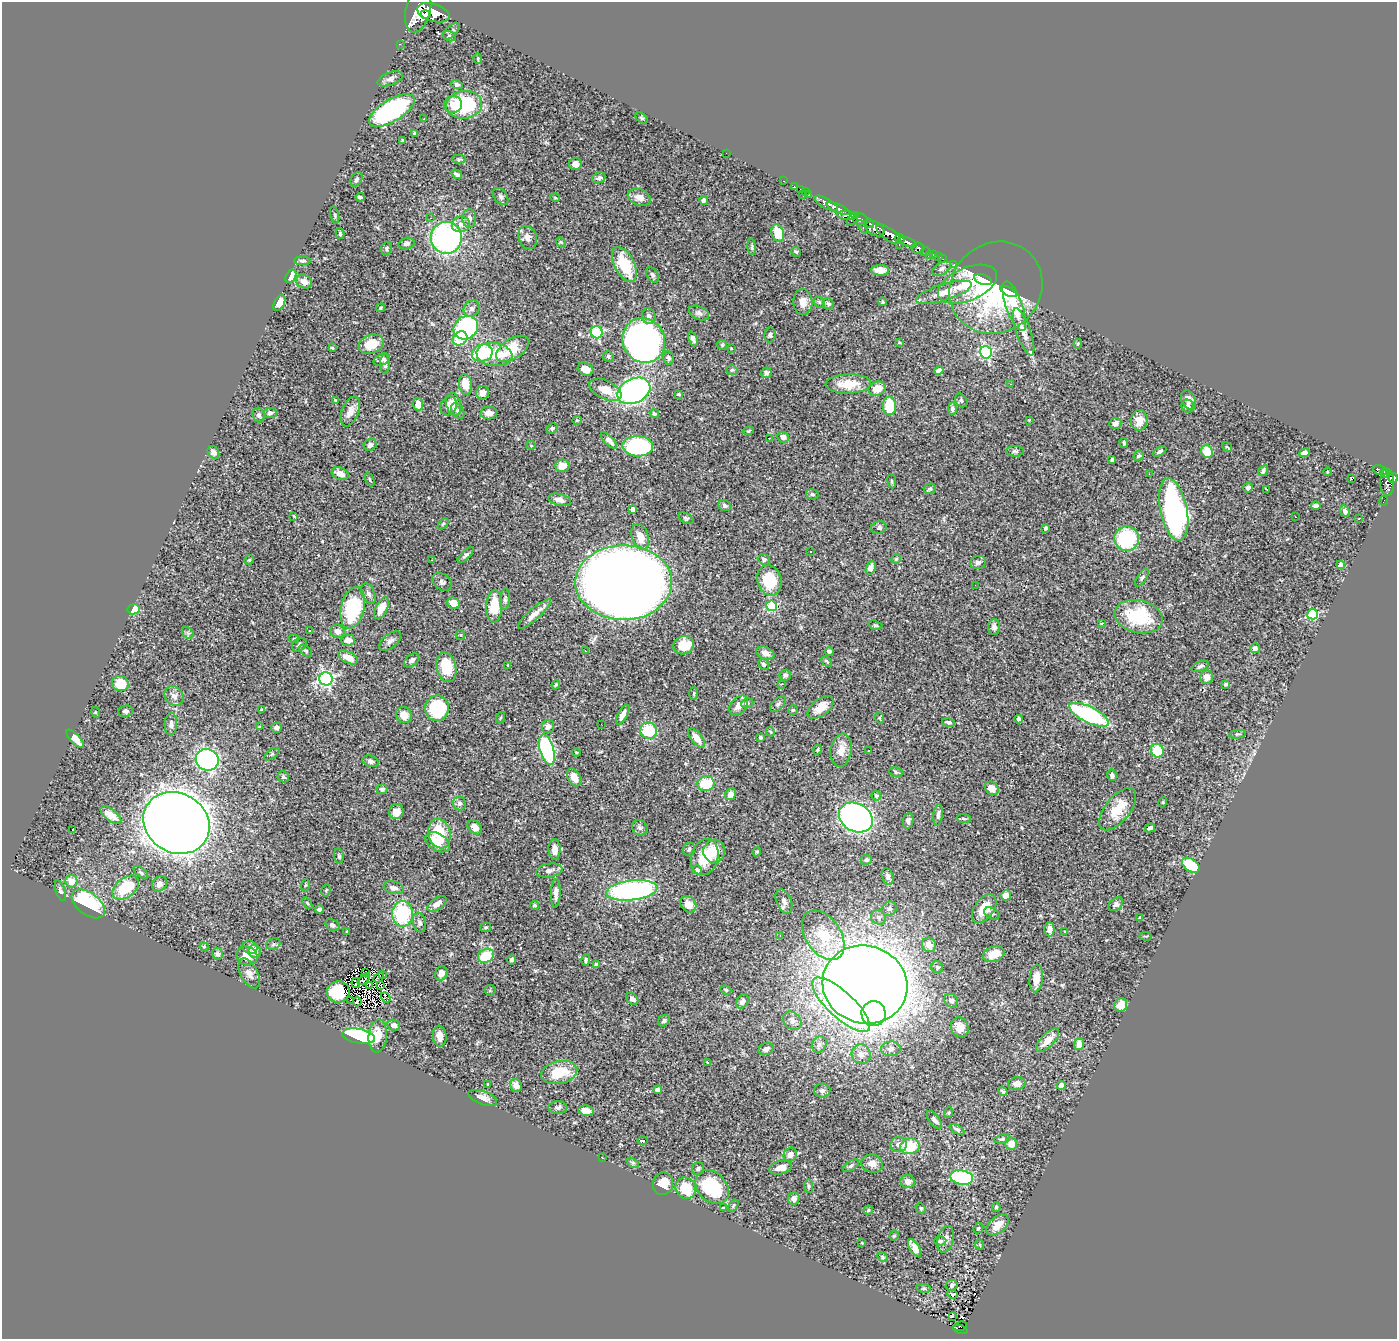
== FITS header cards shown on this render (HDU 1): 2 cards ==
NAXIS1  =                 1395
NAXIS2  =                 1337

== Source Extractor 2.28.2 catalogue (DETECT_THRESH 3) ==
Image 1395 x 1337 px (HDU 1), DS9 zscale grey, 1 PNG px = 1 image px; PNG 1399 x 1341 px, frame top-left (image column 1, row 1337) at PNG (2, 2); each listed source drawn as its Kron ellipse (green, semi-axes under 4 px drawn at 4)
Background 0.809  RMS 0.025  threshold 0.0752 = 3 sigma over >= 5 px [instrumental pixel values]
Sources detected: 456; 1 with non-positive FLUX_AUTO (blend fragments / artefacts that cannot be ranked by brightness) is neither listed nor drawn; the other 455 listed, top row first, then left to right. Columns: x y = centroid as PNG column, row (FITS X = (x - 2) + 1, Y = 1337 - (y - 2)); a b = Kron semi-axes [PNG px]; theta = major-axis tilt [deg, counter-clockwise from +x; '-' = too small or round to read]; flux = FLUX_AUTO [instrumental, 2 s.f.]
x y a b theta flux
418 10 23 12 76 3600
433 13 17 8 -18 3000
425 14 5 3 - 470
451 31 10 5 45 4.3
449 36 7 5 -15 3.3
400 44 2 2 - 6.1
478 59 5 3 - 1.6
390 79 13 6 20 7
457 84 5 4 - 3.8
453 105 9 8 - 14
464 105 18 14 7 120
392 110 26 11 31 290
642 118 7 4 -35 2.4
424 119 3 2 - 1.5
415 133 4 3 - 2.5
403 140 4 3 - 2.3
726 153 2 2 - 14
459 159 7 4 1 2.4
575 164 6 6 - 12
457 174 6 3 -33 4.1
599 178 7 5 23 4.3
357 179 8 5 58 3.6
784 181 3 2 - 19
794 187 3 2 - 18
800 189 2 2 - 8.8
806 192 3 2 - 25
802 195 3 2 - 46
809 195 3 3 - 25
360 197 4 3 - 3.4
501 197 9 6 -54 6
639 197 12 8 -21 13
555 198 5 3 - 1.5
704 200 4 4 - 5.2
826 203 13 5 -28 1100
838 209 12 3 -24 870
335 215 9 3 -77 2.5
847 216 10 4 -5 360
430 218 3 2 - 14
469 218 9 7 -89 7.7
853 219 7 3 51 300
860 219 7 5 -9 520
869 223 5 3 - 250
461 224 9 8 - 10
863 227 7 4 -58 170
875 229 10 6 -28 740
778 233 9 6 -70 32
340 234 5 4 - 2.6
889 234 14 6 -35 1600
527 237 12 9 -67 12
446 238 16 15 - 370
900 239 5 3 - 400
561 242 5 4 - 2
908 242 10 4 -19 820
406 244 8 5 15 5.7
899 245 3 2 - 26
752 247 8 3 -86 2.6
386 248 6 5 - 3.1
918 248 6 5 - 240
796 252 5 4 - 2.3
926 252 5 3 - 70
929 255 2 2 - 9.2
934 255 4 3 - 47
938 256 3 2 - 21
943 259 2 2 - 8.3
302 261 8 4 -1 3.6
624 264 19 10 -63 71
954 264 3 2 - 7.5
941 269 10 6 29 5.5
880 270 9 5 -1 12
653 275 8 5 -57 4.2
291 276 7 4 60 14
983 280 9 5 -19 20
304 282 8 6 -31 12
967 284 31 16 23 85
996 288 48 44 42 280
944 292 29 8 17 27
1008 292 9 4 -28 20
803 302 13 9 -87 16
819 302 6 5 - 3
882 302 4 4 - 3.2
279 303 8 5 62 14
828 304 6 5 - 4
1014 306 26 8 -70 55
381 308 4 4 - 2
472 309 8 7 - 6.5
699 313 10 6 -25 6.4
649 316 8 6 -74 5.1
466 328 13 11 39 230
597 332 6 6 - 170
1024 332 25 7 -71 18
770 335 7 5 86 3.8
460 338 8 6 39 70
693 339 8 4 -68 5.3
644 340 23 21 -61 960
899 342 4 4 - 1.9
371 344 13 9 18 31
1078 344 5 4 - 1.9
722 345 5 4 - 2.1
332 348 3 2 - 1.6
731 348 3 3 - 1.2
512 349 18 10 33 52
986 352 6 6 - 220
482 353 10 8 18 110
494 354 18 11 -8 27
608 356 5 5 - 3.6
668 358 6 5 - 4.2
382 359 9 5 23 5.4
385 364 10 5 -90 5.5
586 369 8 6 -30 14
732 370 5 4 - 2.6
939 371 4 4 - 8.7
766 373 5 5 - 4.2
465 384 10 6 -82 27
848 384 22 9 2 38
1011 384 3 2 - 3.4
877 389 8 7 - 25
605 390 17 9 -26 27
634 391 17 12 26 450
483 393 7 6 - 13
679 394 3 3 - 2.2
335 400 4 3 - 1.6
961 400 7 5 -53 3
1188 400 10 7 -63 11
418 404 6 5 - 16
453 404 12 7 -74 11
449 406 9 8 - 22
889 406 9 6 -89 74
1188 406 6 6 - 4.3
952 409 6 4 83 4.8
350 411 16 8 69 14
458 411 8 5 -58 4.5
270 413 6 5 - 4.8
489 413 8 6 3 12
654 414 4 4 - 3.1
259 415 7 6 - 4.2
577 420 5 4 - 1.7
1029 420 3 3 - 1.1
1139 420 10 8 81 16
1115 423 6 5 - 7.6
552 428 6 5 - 3.1
749 431 5 4 - 2
783 437 6 5 - 8.2
769 438 3 2 - 2.2
609 440 11 4 -45 7.5
1124 443 5 3 - 2.1
370 445 7 5 35 6.1
531 445 4 4 - 1.9
638 446 15 10 -4 190
1227 447 5 3 - 1.5
1015 451 9 5 -1 3.8
1207 451 7 5 -71 27
213 452 7 5 -55 7.2
1159 452 7 4 30 4.2
1304 453 5 4 - 8.8
1139 456 5 4 - 3.1
1112 460 3 3 - 2.4
562 466 7 6 - 15
1380 470 7 4 -24 200
1263 471 6 4 58 4.7
1327 472 4 2 - 1.3
1385 473 4 3 - 180
340 474 8 6 -21 13
1149 474 3 2 - 1.5
1351 478 3 2 - 29
1393 478 5 4 - 290
370 479 7 3 -69 2.5
892 481 7 3 -82 2.1
1387 482 13 7 -89 610
1248 487 5 4 - 5.5
930 489 6 5 - 3.1
1267 489 3 2 - 1.9
812 494 6 5 - 3.4
559 500 11 6 -14 9.1
1384 501 5 2 - 12
725 506 6 5 - 4.1
1316 506 5 4 - 5.9
633 509 4 4 - 7.8
1174 509 32 13 -78 520
1345 511 6 4 -65 5.5
294 516 4 3 - 1.8
1295 517 3 2 - 1.8
686 518 8 5 -29 3
1359 519 3 2 - 1.7
443 524 6 4 45 2.2
879 528 8 6 16 4
1045 528 4 3 - 2.4
640 537 13 8 -71 26
1127 539 12 12 - 110
811 552 3 2 - 1.5
466 555 10 4 44 4
764 559 6 5 - 4.2
896 559 5 5 - 2.3
249 560 5 4 - 1.8
432 560 3 2 - 0.85
978 562 8 6 12 5.2
1341 565 4 4 - 17
871 568 7 4 69 9.2
1142 578 10 4 58 3.6
769 580 15 12 -72 58
442 582 11 8 -36 6.1
624 582 48 37 1 4300
975 585 2 2 - 1.4
368 594 11 6 -67 7.4
505 599 11 5 86 4.3
454 603 6 5 - 20
494 606 16 8 87 54
772 606 5 5 - 140
353 608 21 12 77 150
381 608 12 5 63 28
134 609 6 5 - 28
534 614 21 5 41 15
1313 614 5 5 - 140
1139 617 24 16 -13 100
1102 623 3 2 - 2
875 625 7 4 -17 2.5
994 627 8 6 88 6.5
309 631 2 2 - 1.1
338 631 7 6 - 7.4
188 633 6 5 - 3.4
460 635 5 5 - 2.1
294 638 5 3 - 1.7
348 640 7 6 - 14
390 641 13 7 39 7.5
299 645 8 6 39 3.9
684 645 10 9 - 38
1255 648 5 5 - 6.2
306 651 7 4 -41 2.9
585 651 3 2 - 1.6
829 651 4 3 - 3.1
765 653 9 6 -22 11
348 657 10 5 -28 19
411 660 8 5 43 5.5
827 661 6 3 -44 2.2
763 664 6 5 - 3.3
508 665 2 2 - 1.2
1200 666 9 4 24 4.8
446 667 15 9 -77 58
785 675 5 5 - 4
1207 677 7 6 - 15
326 679 7 6 - 410
120 684 8 7 - 40
781 684 3 2 - 1.8
1226 684 4 3 - 4.9
556 685 4 3 - 1.9
694 693 6 3 89 2.1
174 696 10 8 -50 8.5
747 703 6 4 21 3.1
778 704 10 5 45 4.2
739 705 11 7 51 14
821 707 15 8 38 21
437 708 13 12 - 110
262 710 3 3 - 2.2
793 710 5 4 - 2.1
126 711 7 5 6 4.2
95 712 5 3 - 1.4
404 715 8 7 - 17
623 715 11 5 61 12
1089 715 22 8 -26 210
500 717 6 3 71 1.8
880 718 6 4 -71 2.1
1019 719 4 3 - 3.1
949 722 7 4 -16 4.3
171 724 11 6 87 6.7
601 724 2 2 - 0.99
548 726 7 6 - 6.8
260 727 3 3 - 1.3
276 728 5 5 - 5.7
648 731 8 8 - 61
770 732 5 3 - 2
1238 734 9 4 7 2.4
697 738 11 5 -52 17
761 738 4 3 - 2.7
75 739 12 4 -48 19
547 750 15 7 -73 220
817 750 5 4 - 2
841 750 16 10 81 19
868 751 3 2 - 1.9
1157 751 7 6 - 48
576 752 4 3 - 1.5
272 754 9 4 36 3
207 760 11 10 - 380
370 761 8 5 -19 5.2
896 772 7 4 -11 3.1
1112 775 6 4 -75 4.4
283 777 6 5 - 3.5
574 777 9 6 -62 17
706 784 8 7 - 50
992 788 7 6 - 13
382 789 5 4 - 4.7
731 794 6 5 - 8.5
876 796 5 5 - 3.4
1163 802 5 3 - 1.5
460 803 7 6 - 5.8
1118 809 25 12 51 42
396 811 8 7 - 15
111 815 12 5 -36 17
938 815 11 4 85 5.5
856 818 18 14 -30 920
964 819 7 3 -7 2.8
908 821 8 5 81 4.3
176 823 34 29 -32 4100
475 827 8 6 -42 13
640 828 8 7 - 5.1
1150 828 5 3 - 4
72 830 3 3 - 20
439 834 15 11 -76 64
437 842 13 8 -32 21
554 849 10 6 -89 14
689 849 7 6 - 4.3
714 851 11 10 - 32
757 852 4 3 - 2.2
339 856 7 5 -81 3
705 857 18 13 74 49
866 860 5 5 - 3.8
1191 865 10 6 -34 66
549 870 13 6 10 8.2
697 870 5 4 - 5.6
141 872 8 4 -37 3.1
888 877 8 5 -76 5.5
71 881 6 6 - 22
160 884 8 7 - 6.9
306 885 6 3 69 1.6
126 887 15 9 38 70
394 888 10 6 -15 7.9
326 890 6 4 79 2.1
632 890 26 10 6 350
60 891 11 4 -71 3.8
556 893 14 5 88 9.9
1006 895 5 5 - 13
784 901 13 7 -68 8
307 903 6 3 -53 1.9
88 904 19 11 -37 140
437 904 11 5 34 12
688 904 9 7 -48 15
1116 904 8 6 41 5.3
534 905 4 3 - 2.3
984 908 16 9 55 30
319 909 4 4 - 5.2
889 909 8 7 - 4.4
402 914 13 10 90 120
992 914 8 5 -31 3.5
878 917 8 6 -43 5.7
1140 917 4 2 - 1.8
419 923 10 6 -76 6.2
332 925 8 5 -29 4.4
486 927 5 4 - 2.6
1049 929 7 5 -89 7.7
347 932 4 3 - 2
1065 932 4 2 - 1.4
780 935 3 2 - 1.8
823 935 27 17 -55 71
1146 936 6 2 -4 1.5
273 944 7 5 23 4.3
929 945 7 7 - 12
204 947 4 4 - 1.7
250 947 7 6 - 7.7
255 951 7 6 - 10
217 954 6 5 - 4
994 954 11 7 20 26
247 956 11 9 -26 17
486 956 8 6 30 55
512 960 5 4 - 4.1
586 960 6 3 90 2.5
597 965 4 3 - 4.9
937 967 6 6 - 3
366 972 3 2 - 0.95
249 973 16 8 -62 12
441 973 7 6 - 9.6
382 975 2 2 - 3.2
379 977 6 2 41 2
1036 978 14 6 84 18
364 979 7 2 42 0.88
356 983 5 2 - 1.5
370 985 3 2 - 1
865 985 43 39 -17 4400
381 986 4 2 - 0.84
490 990 5 5 - 2.2
726 990 6 4 -20 2.4
338 992 11 10 - 55
386 997 5 2 - 0.46
632 999 7 5 -44 7.8
350 1000 3 2 - 1
357 1001 5 2 - 1.1
742 1001 7 5 59 8.5
951 1001 7 6 - 7.2
841 1005 37 13 -43 160
1121 1005 7 6 - 16
874 1014 12 12 - 160
664 1021 6 5 - 3.8
792 1021 10 8 -46 9.3
394 1025 6 5 - 7.7
960 1027 10 8 -65 17
358 1036 17 7 -10 280
378 1036 16 9 84 26
440 1036 10 7 -85 13
1048 1040 15 6 47 21
819 1044 8 7 - 6.1
1079 1044 6 5 - 17
766 1049 8 6 26 7.3
891 1049 10 7 3 7.3
861 1054 10 9 - 8.8
707 1062 3 2 - 1.1
559 1072 18 11 13 53
488 1084 3 2 - 1.6
1017 1084 8 6 9 8.9
516 1085 6 5 - 9.1
1061 1085 4 4 - 11
658 1090 4 4 - 9.8
822 1090 8 7 - 5.4
1003 1091 5 3 - 2.3
483 1098 15 6 -20 11
558 1108 9 6 0 4.8
586 1111 8 5 -9 20
948 1113 5 3 - 1.6
934 1120 11 5 -52 5
957 1129 8 4 -30 3.6
1002 1139 8 4 9 3
643 1141 5 3 - 88
899 1144 8 7 - 8.8
1011 1144 6 5 - 20
910 1146 10 7 10 52
790 1154 7 6 - 11
602 1158 3 2 - 3.9
633 1163 7 4 -31 2.4
872 1164 11 9 -17 11
851 1166 9 4 33 4
780 1168 12 6 13 13
698 1169 7 5 71 3.3
962 1177 11 7 -9 120
908 1182 7 6 - 10
663 1184 11 10 - 26
808 1186 7 4 -85 2.8
712 1187 19 14 -47 110
686 1188 11 10 - 56
794 1198 6 6 - 7.5
733 1206 7 3 55 2.2
996 1207 4 4 - 2.3
723 1208 3 3 - 1.8
921 1208 5 4 - 2.3
868 1210 5 4 - 2.7
998 1225 13 8 41 19
978 1228 6 4 43 2.1
894 1236 5 4 - 2.2
946 1239 13 8 74 8.2
940 1241 6 4 4 2.8
862 1243 3 2 - 1.3
980 1245 5 3 - 1.7
915 1248 10 5 -59 16
883 1257 5 4 - 2.3
952 1285 6 5 - 3.8
924 1288 7 3 -8 2.2
952 1294 5 3 - 1.5
952 1316 3 2 - 4.6
960 1326 7 3 19 29
960 1330 7 3 -17 87
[1 non-positive-flux detection neither listed nor drawn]